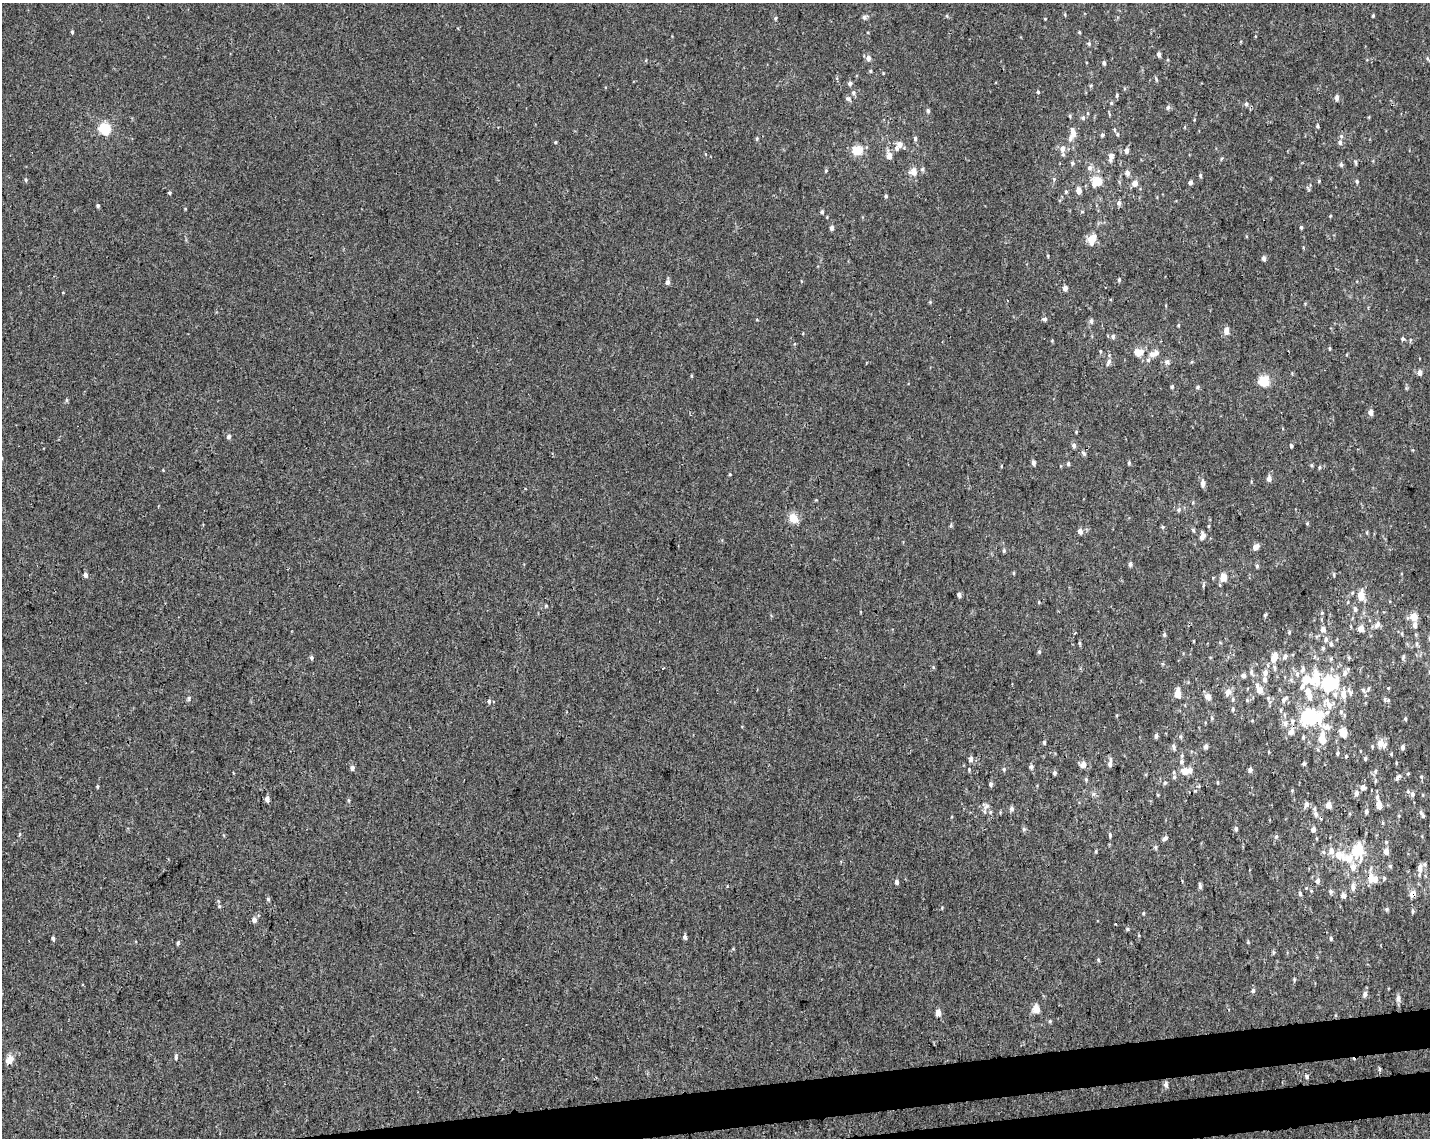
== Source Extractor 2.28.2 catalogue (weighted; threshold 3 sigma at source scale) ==
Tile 5 of 3 x 4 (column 2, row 2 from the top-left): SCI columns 1446-2873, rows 2331-3466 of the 4361 x 4660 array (HDU 1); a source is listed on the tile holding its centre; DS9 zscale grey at full resolution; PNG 1432 x 1140 px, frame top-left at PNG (2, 3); no overlay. Shown black and unused: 3% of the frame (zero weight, under 3 of 4 exposures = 5% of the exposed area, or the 3 px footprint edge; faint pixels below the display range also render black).
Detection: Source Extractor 2.28.2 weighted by HDU 2 'WHT'; one run over the whole footprint, this tile lists its part. Background 0.00155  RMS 0.004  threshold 0.018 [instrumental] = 3 sigma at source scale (4.5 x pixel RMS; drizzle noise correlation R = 1.50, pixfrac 1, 0.0396/0.0396 arcsec/px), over >= 5 px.
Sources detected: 298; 1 inside a brighter object's white glare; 2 cosmic-ray / hot-pixel residue — not listed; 19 inside a brighter listed object's ellipse — not listed separately; the other 276 listed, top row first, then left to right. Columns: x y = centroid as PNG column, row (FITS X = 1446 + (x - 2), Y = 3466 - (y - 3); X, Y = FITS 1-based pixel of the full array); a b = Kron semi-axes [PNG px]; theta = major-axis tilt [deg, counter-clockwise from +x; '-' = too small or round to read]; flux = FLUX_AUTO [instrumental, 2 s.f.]
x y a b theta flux
1373 15 3 3 - 0.42
947 16 5 3 - 0.41
864 17 7 6 - 1
775 18 5 4 - 0.52
1045 19 3 3 - 0.32
72 32 4 4 - 0.51
1079 32 4 3 - 0.37
1089 44 5 5 - 0.65
1159 54 5 4 - 1.2
868 58 6 5 - 1.8
1428 59 11 3 -48 0.7
1104 63 5 4 - 0.82
870 71 5 4 - 0.45
1156 80 7 3 -89 0.51
850 83 5 5 - 0.99
1038 92 4 4 - 0.46
853 93 6 6 - 0.86
1117 96 7 3 82 0.57
1337 98 6 4 88 1.4
848 99 8 6 -28 1.1
1111 103 5 4 - 0.5
1246 104 6 5 - 0.87
1168 108 6 5 - 0.93
928 111 6 4 -87 0.76
1070 116 5 3 - 0.45
1083 118 6 5 - 0.78
1317 126 5 4 - 0.61
105 129 5 5 - 41
1072 134 19 9 77 4
1117 134 5 4 - 0.54
1102 135 5 4 - 0.71
1341 136 6 6 - 0.78
757 138 5 4 - 0.49
915 138 6 4 -76 0.77
555 142 4 3 - 0.4
1340 142 6 6 - 1
899 144 7 6 - 2
1062 149 7 6 - 2.5
857 150 7 6 - 11
1127 151 6 4 90 1.4
889 155 5 5 - 3.6
1111 155 9 8 - 1.7
1221 159 5 3 - 0.43
1356 162 7 3 -80 0.55
1072 163 5 5 - 0.72
1341 164 5 5 - 0.91
1090 168 7 7 - 1.4
922 169 6 5 - 0.61
826 171 5 4 - 0.49
914 172 9 8 - 3.1
1127 173 6 5 - 1.6
1200 175 6 4 -78 0.61
1054 179 5 5 - 0.54
26 180 5 4 - 0.52
1097 181 10 8 44 9.5
1319 181 5 3 - 0.4
1357 181 5 4 - 0.66
1190 182 5 4 - 1.1
1135 183 5 5 - 3.4
1079 190 5 4 - 3.3
1066 192 5 4 - 0.46
170 193 4 4 - 0.59
886 196 4 4 - 0.56
1119 203 6 5 - 1.2
98 205 4 4 - 0.74
822 212 5 4 - 0.63
1082 212 5 3 - 0.39
1330 216 4 3 - 0.33
1301 227 5 4 - 0.49
832 228 5 4 - 1.2
1092 239 9 6 64 6.4
1264 258 5 4 - 1.5
1119 280 5 4 - 0.55
667 282 6 5 - 1.4
1065 288 5 4 - 1.7
930 302 4 4 - 0.41
1045 319 6 5 - 0.85
1091 321 6 5 - 0.99
1178 325 5 3 - 0.35
1226 331 8 6 -84 2
1113 336 6 6 - 0.94
1403 339 5 4 - 0.76
1329 348 5 3 - 0.43
1100 351 5 3 - 0.37
1138 353 11 9 -8 4.1
1152 354 7 6 - 2
1148 360 5 5 - 0.8
1109 362 11 5 65 1.1
1167 362 6 6 - 1.5
1419 372 5 5 - 1.8
1264 381 5 5 - 30
1172 387 5 4 - 0.59
1198 387 5 4 - 0.6
66 400 5 4 - 0.56
1370 412 5 5 - 2.1
229 437 5 4 - 1.1
1074 445 6 5 - 1.2
1291 446 5 4 - 0.62
1084 453 7 5 -67 0.68
1033 463 5 4 - 1.2
1129 463 5 3 - 0.57
1068 464 5 4 - 0.58
1312 465 5 4 - 0.47
1319 467 5 3 - 0.44
730 474 5 3 - 0.35
1269 479 6 5 - 1.8
1203 483 8 5 90 1.7
1179 510 6 5 - 0.75
793 518 14 11 -50 3.9
1307 523 5 3 - 0.4
1163 527 5 4 - 0.59
1193 530 5 4 - 0.56
1080 531 5 5 - 1.9
1367 532 5 3 - 0.37
1202 536 11 7 59 1.8
1256 547 7 5 33 2.3
1004 551 5 4 - 0.6
1130 564 6 5 - 0.86
1257 566 5 4 - 0.69
1014 573 5 3 - 0.33
85 575 5 4 - 1.4
1334 575 6 3 -89 0.46
1223 577 5 4 - 6
1220 585 5 3 - 0.41
1203 586 6 4 72 0.5
959 595 4 4 - 1.4
1361 595 10 6 -88 5.3
1039 602 4 3 - 0.3
1355 609 6 5 - 1.1
1322 613 5 4 - 0.56
1265 615 5 3 - 0.57
1413 616 5 5 - 6.3
1377 625 12 6 56 1.7
1415 625 7 5 -88 1.8
1361 628 5 4 - 4.5
1323 629 9 8 - 1.7
1289 632 5 4 - 0.59
1164 635 5 4 - 0.75
1326 639 7 6 - 1.2
1079 643 6 4 -89 0.5
1331 644 6 4 -80 0.83
1417 644 6 4 90 0.64
1323 648 5 5 - 0.61
1039 652 5 4 - 0.56
1285 656 7 6 - 1.3
1403 657 9 3 78 0.64
311 658 5 5 - 0.78
1273 659 8 7 - 2.6
1275 668 6 4 -71 0.65
1303 669 9 5 69 1.4
1251 672 10 6 -76 1.2
1265 673 7 6 - 1.7
1345 673 9 6 71 1.5
1244 675 6 6 - 1.2
1315 680 25 15 82 11
1329 684 14 12 25 27
1388 688 4 3 - 0.34
1260 690 7 6 - 3.3
1363 690 7 5 -48 0.78
1228 692 9 7 48 2.2
1177 694 7 4 88 6.6
1335 694 8 7 - 1.6
1343 694 13 7 -84 3.1
1208 697 8 6 -36 2.2
189 698 7 3 89 0.57
1268 698 5 5 - 0.66
1233 699 6 5 - 0.71
1284 699 11 5 42 1.3
1247 700 4 4 - 0.5
1388 700 7 5 8 0.71
489 701 5 5 - 0.87
1329 705 12 8 -65 3.4
1233 709 6 4 82 0.71
1281 710 5 3 - 0.47
1341 712 6 5 - 0.72
1212 718 5 4 - 0.52
1308 718 24 22 90 20
1405 719 5 4 - 0.54
1285 723 8 6 88 1.7
1343 733 7 5 -80 5.4
1156 736 5 4 - 0.92
1180 737 5 4 - 0.53
1322 739 12 7 -87 5.9
1044 742 5 3 - 0.58
1380 743 14 9 80 3
1206 746 5 4 - 1.4
1174 747 9 5 -73 0.88
1402 747 5 4 - 1
1337 753 5 4 - 0.59
1391 754 4 4 - 0.43
1365 758 5 4 - 0.61
971 759 7 6 - 1.3
1181 761 6 5 - 1.1
1110 764 7 5 81 1.4
1304 764 4 4 - 0.67
1083 765 9 7 62 2
1031 767 6 5 - 0.89
352 768 5 4 - 1.3
969 769 4 4 - 0.41
1004 769 5 4 - 0.5
1250 770 5 4 - 1.2
1184 771 6 6 - 3.9
1375 771 7 5 69 0.81
1054 773 5 4 - 0.82
1408 774 4 4 - 0.43
1174 777 6 4 47 0.62
1398 777 8 4 53 1.1
1421 777 5 4 - 0.54
1086 779 5 5 - 0.55
1165 783 5 4 - 0.53
990 784 5 5 - 0.86
97 786 4 3 - 0.44
1363 787 5 5 - 2.3
1292 790 5 4 - 0.46
1195 791 5 3 - 0.31
1356 793 7 5 77 1.4
1412 794 7 6 - 1.2
267 799 5 4 - 1.9
1306 804 8 5 68 1.5
1328 805 4 4 - 5
1379 805 9 6 -86 2.4
986 806 11 10 - 1.8
1012 809 5 4 - 1.4
1366 811 6 4 79 1
1316 814 8 6 -76 1.5
1422 815 11 4 -58 0.93
1236 828 5 4 - 0.83
1024 829 5 5 - 0.71
1313 829 4 4 - 2.3
1110 835 6 4 -81 0.66
1276 836 6 5 - 0.66
1165 838 7 4 43 1
1155 847 5 5 - 0.64
1358 850 7 5 -88 24
1096 851 5 3 - 0.41
1331 851 7 6 - 2.5
1386 851 5 4 - 2.9
1348 858 12 8 -5 6
1390 866 5 5 - 0.66
1353 867 8 6 -87 2.8
1420 868 10 6 88 3.1
1371 878 11 9 -55 5
1384 878 5 4 - 0.61
1317 881 5 5 - 1.5
897 882 5 4 - 1.3
1200 885 9 4 -81 0.84
1353 887 10 6 -87 1.8
1331 891 6 5 - 0.8
1300 893 6 4 -85 0.69
1413 894 9 7 49 2.2
1343 895 5 5 - 2
268 899 5 5 - 0.57
219 906 5 4 - 0.49
1386 909 5 5 - 0.62
1412 911 7 3 82 0.6
1143 913 4 4 - 0.41
254 920 6 5 - 1.8
1127 929 6 4 -89 0.46
685 937 5 4 - 1
53 938 4 3 - 0.77
1331 939 5 4 - 0.68
178 943 5 4 - 0.55
1273 952 6 4 -72 0.47
1098 960 5 4 - 0.49
1294 979 5 4 - 0.47
1253 990 5 5 - 0.96
1365 994 6 5 - 1.3
1398 998 7 6 - 1.5
1036 1009 9 8 - 3.2
938 1012 5 4 - 3
1050 1021 5 4 - 0.52
176 1057 6 4 82 0.74
10 1060 10 8 62 2.9
1379 1069 5 4 - 0.52
1307 1077 5 4 - 0.71
1166 1084 8 6 85 0.98
Overlapping masked pixels (flux is a lower limit): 2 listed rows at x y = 1371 878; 1413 894
Isophote crosses this tile's border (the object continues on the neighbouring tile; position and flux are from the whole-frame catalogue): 1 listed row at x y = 1428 59
Unlisted compact peaks at least as high as the median listed source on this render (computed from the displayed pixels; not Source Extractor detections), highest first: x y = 546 606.